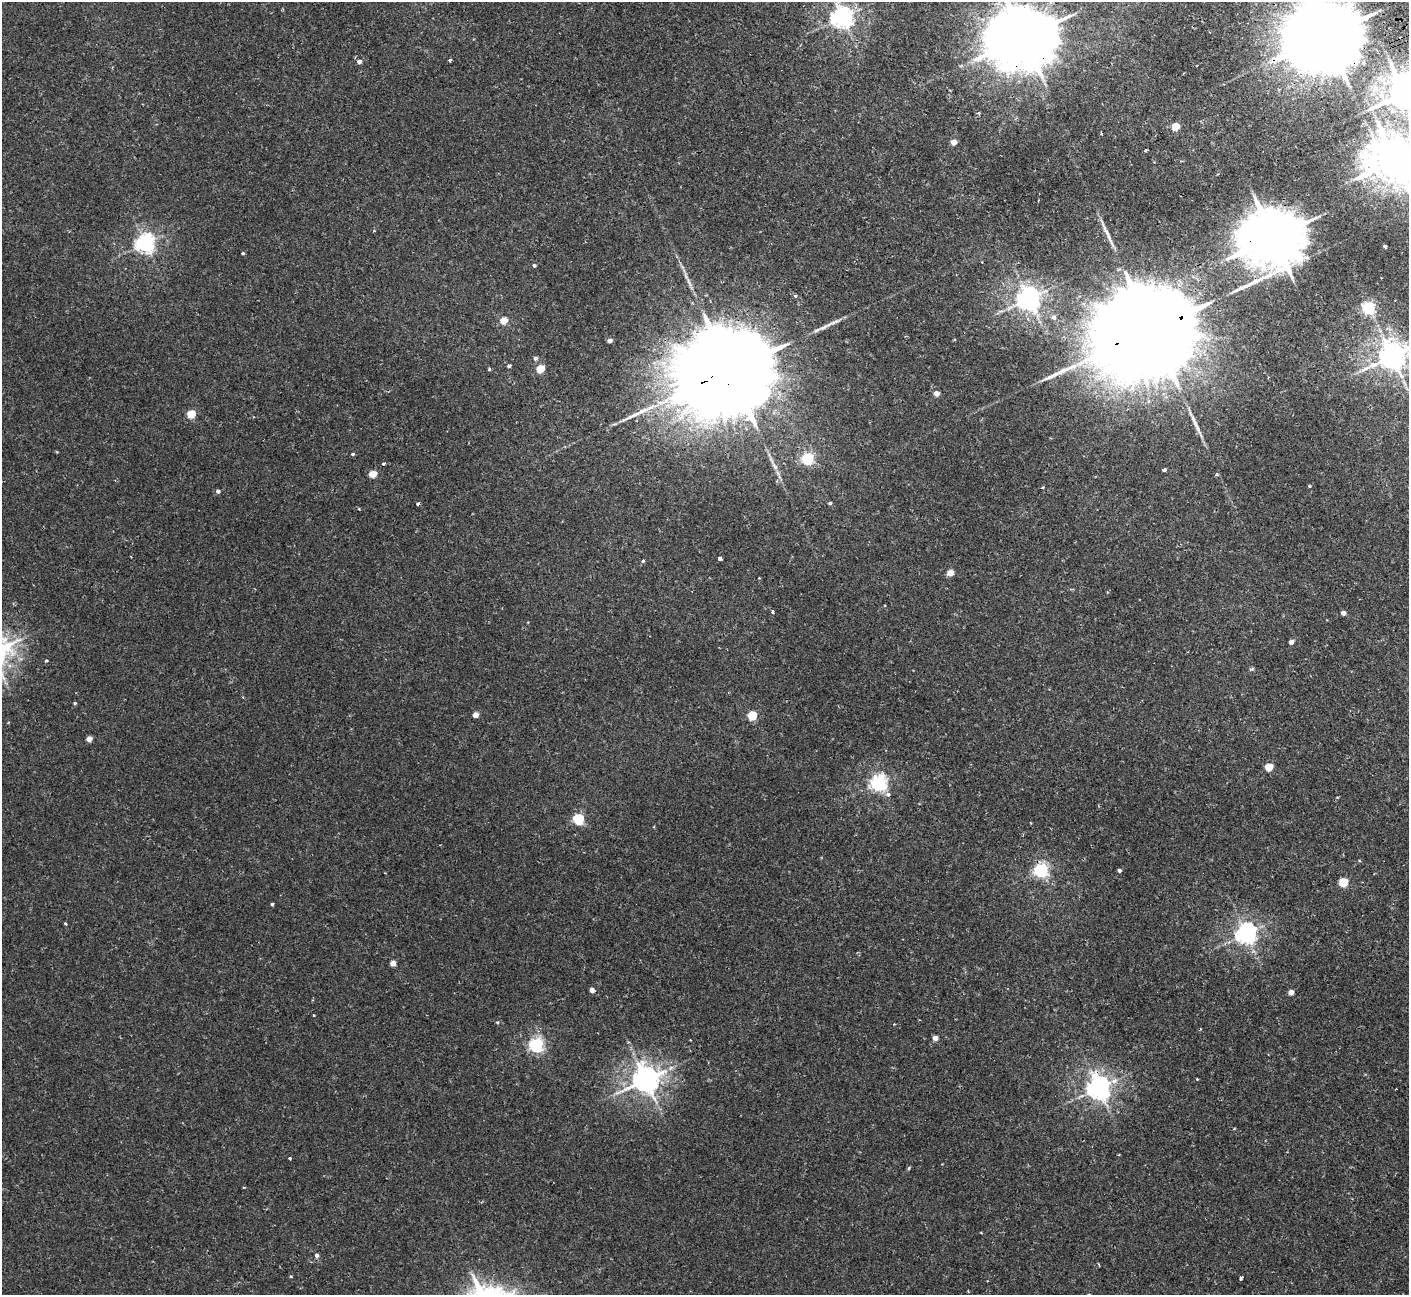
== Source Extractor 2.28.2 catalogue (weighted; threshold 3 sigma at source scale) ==
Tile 10 of 4 x 4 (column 2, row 3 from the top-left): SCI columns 1461-2867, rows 1481-2773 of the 5737 x 5675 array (HDU 1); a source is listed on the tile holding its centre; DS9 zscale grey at full resolution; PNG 1411 x 1297 px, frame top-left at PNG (2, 2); no overlay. Shown black and unused: <1% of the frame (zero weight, under 2 of 3 exposures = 3% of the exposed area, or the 3 px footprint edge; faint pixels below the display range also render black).
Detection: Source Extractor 2.28.2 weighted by HDU 2 'WHT'; one run over the whole footprint, this tile lists its part. Background 0.0324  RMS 0.0027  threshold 0.0123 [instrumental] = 3 sigma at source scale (4.5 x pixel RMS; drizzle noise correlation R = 1.50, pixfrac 1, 0.05/0.05 arcsec/px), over >= 5 px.
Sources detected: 90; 1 cosmic-ray / hot-pixel residue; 3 long thin detections or spike segments (spike, bleed or trail) — not listed; the other 86 listed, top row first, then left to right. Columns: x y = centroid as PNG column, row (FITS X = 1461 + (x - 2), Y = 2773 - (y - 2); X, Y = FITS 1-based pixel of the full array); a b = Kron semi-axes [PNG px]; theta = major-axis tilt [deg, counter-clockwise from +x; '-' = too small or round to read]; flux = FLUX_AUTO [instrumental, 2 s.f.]
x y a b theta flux
842 17 7 7 - 180
1326 35 25 18 18 3800
1023 37 20 16 16 2300
450 60 3 3 - 1.2
359 61 5 5 - 1.2
1404 93 10 10 - 690
978 113 5 4 - 0.43
1175 126 5 5 - 7.9
1101 133 3 2 - 0.27
954 142 4 4 - 2.4
1146 150 3 2 - 0.4
1395 160 15 13 0 1100
374 231 4 3 - 0.26
1273 238 19 16 24 1800
145 243 7 6 - 130
1385 246 3 3 - 0.84
243 253 3 3 - 0.33
534 265 4 4 - 0.47
689 282 17 4 -68 1.5
795 296 3 3 - 1.2
1029 298 7 7 - 240
1369 308 6 5 - 47
1054 317 7 6 - 1
504 321 5 4 - 5.6
1150 330 55 19 22 13000
610 341 4 4 - 1.3
1392 356 9 8 - 380
535 358 4 4 - 0.86
509 366 4 4 - 0.56
490 369 3 3 - 0.6
540 369 5 5 - 8.5
732 369 46 20 22 9800
936 393 4 4 - 2.5
191 414 5 5 - 9.5
353 454 5 4 - 0.42
807 459 5 5 - 39
383 463 3 3 - 0.93
774 466 13 5 -54 1.4
1164 470 4 3 - 0.68
373 474 5 4 - 6.1
1217 475 6 3 8 0.33
1309 486 4 3 - 0.34
1042 487 4 3 - 0.33
218 491 4 4 - 0.79
830 503 4 3 - 0.43
418 504 3 3 - 0.63
359 509 3 3 - 0.22
720 559 4 3 - 0.56
643 561 4 4 - 0.4
950 573 4 4 - 4.1
759 578 3 2 - 0.2
772 611 4 3 - 0.62
1343 613 4 4 - 1.5
1291 642 4 4 - 1.8
46 660 4 3 - 0.5
1251 669 6 4 10 0.49
75 703 4 3 - 0.29
475 715 4 4 - 2.7
752 716 5 5 - 15
89 739 4 4 - 2.6
1269 767 5 4 - 7.8
878 783 6 6 - 94
888 794 4 4 - 1.2
578 819 5 5 - 29
1041 870 6 5 - 62
1119 870 4 3 - 0.61
1343 882 5 5 - 12
272 904 3 3 - 0.36
65 923 3 3 - 0.33
1246 934 7 7 - 160
393 963 4 4 - 3
592 990 4 4 - 1.2
1291 992 4 4 - 2.2
313 1015 3 2 - 0.19
497 1022 4 4 - 0.32
935 1038 4 4 - 1.9
536 1045 6 6 - 69
1197 1079 4 2 - 0.22
645 1080 9 8 - 360
1098 1088 8 7 - 230
290 1158 3 3 - 0.42
909 1168 5 4 - 0.31
244 1187 3 3 - 0.27
317 1255 5 5 - 0.59
291 1276 4 3 - 0.27
1241 1278 3 3 - 0.67
Overlapping masked pixels (flux is a lower limit): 7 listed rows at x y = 1326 35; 1023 37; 1273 238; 1150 330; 732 369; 1041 870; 1098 1088
Isophote crosses this tile's border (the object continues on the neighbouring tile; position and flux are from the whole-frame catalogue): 5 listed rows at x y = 1326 35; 1023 37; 1404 93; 1395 160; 1392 356